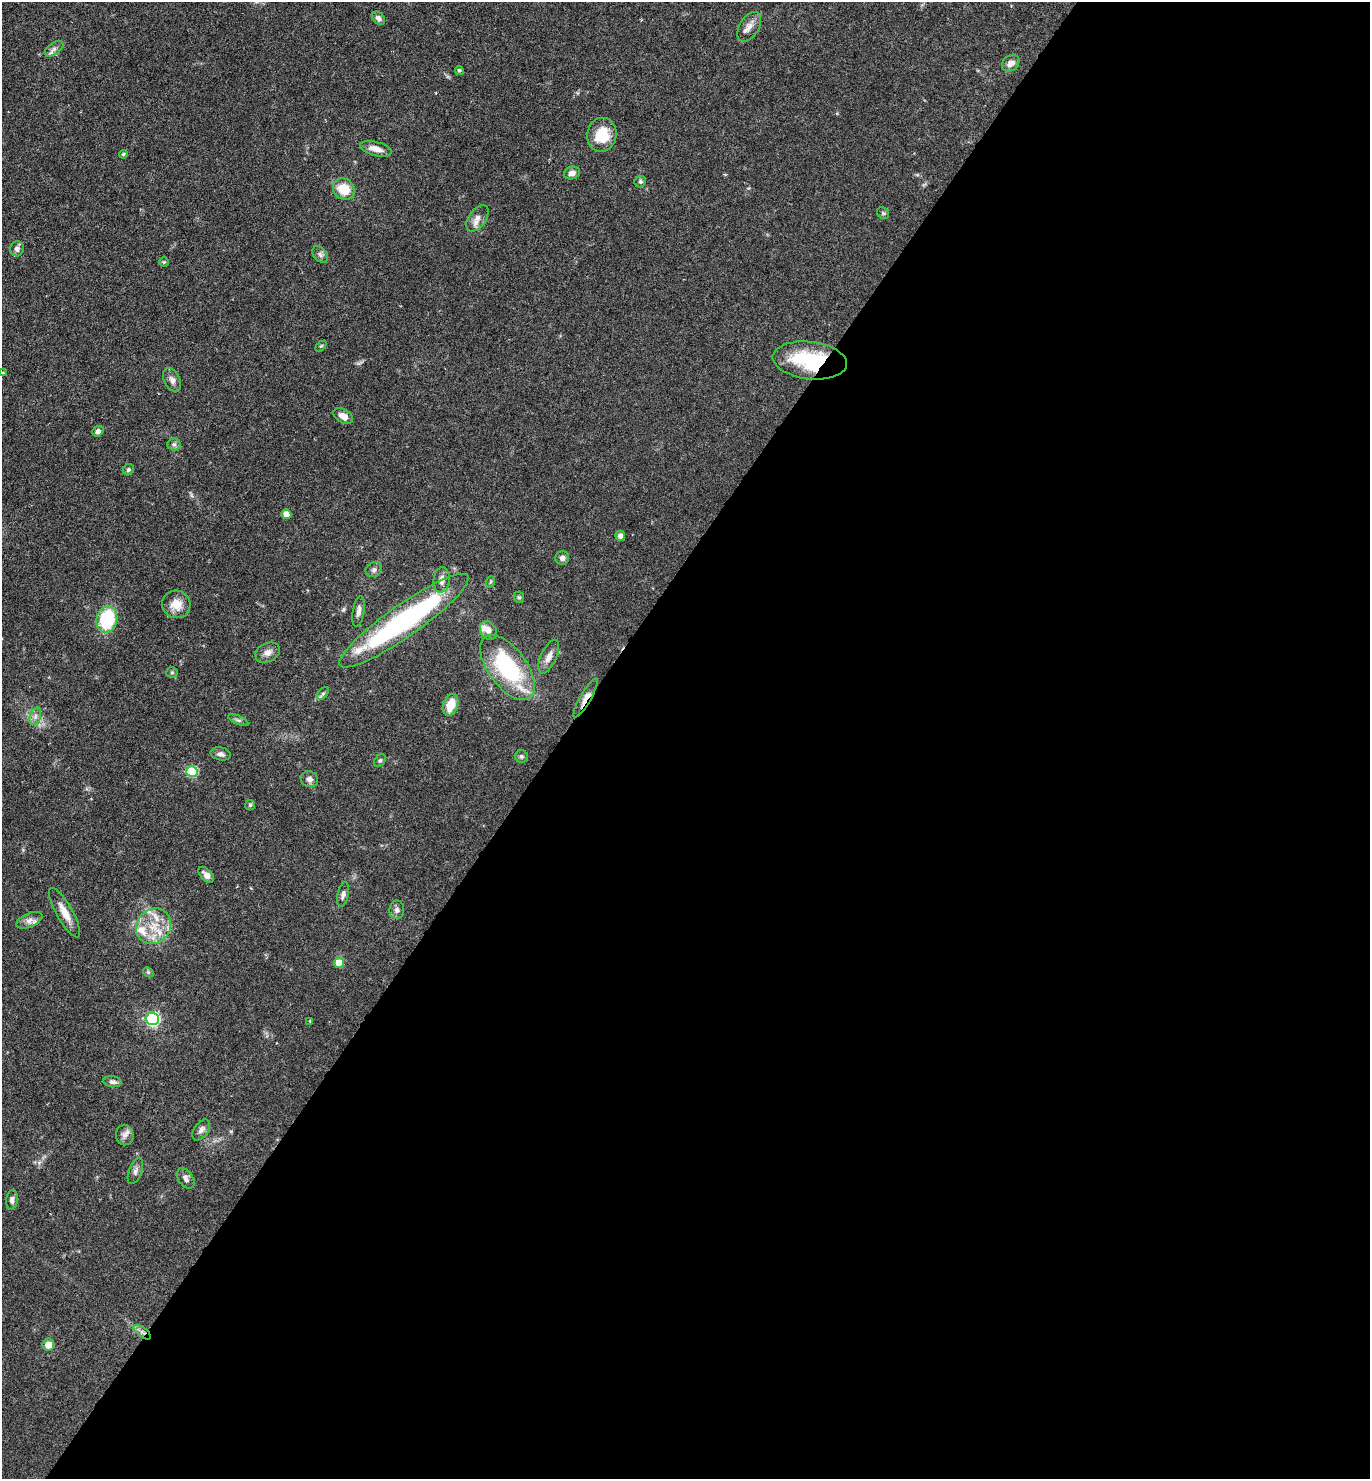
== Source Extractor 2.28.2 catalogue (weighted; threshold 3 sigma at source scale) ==
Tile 12 of 4 x 4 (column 4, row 3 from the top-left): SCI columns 4396-5763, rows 1479-2955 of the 5915 x 5909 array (HDU 1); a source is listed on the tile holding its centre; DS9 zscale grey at full resolution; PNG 1372 x 1481 px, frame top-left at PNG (2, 2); each listed source drawn as its Kron ellipse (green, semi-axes under 4 px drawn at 4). Shown black and unused: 59% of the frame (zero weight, under 4 of 7 exposures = <1% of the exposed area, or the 3 px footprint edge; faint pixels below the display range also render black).
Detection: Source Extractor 2.28.2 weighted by HDU 2 'WHT'; one run over the whole footprint, this tile lists its part. Background 0.0575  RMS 0.0029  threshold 0.0117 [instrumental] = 3 sigma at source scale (4.09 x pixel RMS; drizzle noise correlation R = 1.36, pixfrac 0.8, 0.05/0.05 arcsec/px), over >= 5 px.
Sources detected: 74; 1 inside a brighter object's white glare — neither listed nor drawn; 4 inside a brighter listed object's ellipse — not listed separately; the other 69 listed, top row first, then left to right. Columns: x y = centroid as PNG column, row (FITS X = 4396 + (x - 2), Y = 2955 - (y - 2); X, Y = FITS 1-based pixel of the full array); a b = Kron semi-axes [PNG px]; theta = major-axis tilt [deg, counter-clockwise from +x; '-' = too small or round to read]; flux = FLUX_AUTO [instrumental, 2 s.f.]
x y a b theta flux
378 18 7 5 -45 0.87
749 27 16 9 59 2
54 49 10 6 37 1
1011 63 9 7 42 1.7
459 70 4 4 - 0.48
602 135 17 15 79 6.7
376 149 16 7 -14 2.5
123 154 4 4 - 0.47
572 173 8 6 18 1.5
640 182 6 5 - 0.62
344 189 12 10 -44 6.2
883 213 6 5 - 0.47
477 218 15 8 54 1.8
17 249 7 6 - 1.2
320 255 9 6 -49 0.85
164 262 5 5 - 0.31
321 346 6 4 44 0.33
810 360 37 18 -7 20
3 373 4 3 - 0.22
172 380 12 8 -63 1.3
343 416 10 6 -30 2.1
98 431 6 5 - 0.88
174 444 6 6 - 0.65
128 470 6 5 - 0.49
286 514 5 4 - 3.6
620 536 5 5 - 1.3
562 558 7 6 - 0.98
374 570 8 7 - 0.85
442 580 12 8 84 1.9
490 582 6 3 70 0.32
519 597 6 4 -67 0.41
176 604 14 14 - 3.8
359 611 15 5 81 1.3
107 620 13 10 75 17
404 621 78 16 35 53
488 630 10 8 -59 1.9
268 652 13 9 26 1.7
549 657 18 7 66 2.1
507 667 38 19 -54 27
172 672 5 5 - 0.4
323 693 7 4 46 0.53
586 698 22 5 60 2.4
450 705 11 7 71 5
35 716 9 5 72 1
238 720 11 4 -24 0.64
221 754 10 6 -12 0.99
522 756 6 6 - 0.6
380 761 7 5 49 0.48
192 772 5 5 - 18
309 779 9 8 - 1.2
250 805 5 5 - 0.44
206 875 10 5 -48 1.4
343 895 12 5 78 0.93
397 910 9 7 88 0.99
65 913 28 8 -61 3.6
29 920 14 7 23 1.5
153 926 18 16 46 6.9
339 963 5 5 - 5
148 972 6 4 -46 0.39
152 1019 6 6 - 54
310 1021 4 4 - 0.21
112 1082 9 5 -7 0.84
201 1130 12 6 55 1.2
125 1135 10 8 89 1.3
135 1171 14 6 69 1.1
186 1178 11 7 -53 1.2
12 1200 10 6 82 0.88
142 1332 10 4 -37 0.94
48 1345 6 6 - 2.8
Overlapping masked pixels (flux is a lower limit): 3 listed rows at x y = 810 360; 586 698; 142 1332